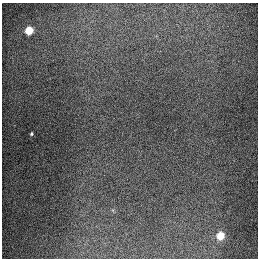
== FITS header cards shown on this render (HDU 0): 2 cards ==
NAXIS1  =                  256
NAXIS2  =                  256

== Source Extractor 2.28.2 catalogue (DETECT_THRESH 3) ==
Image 256 x 256 px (HDU 0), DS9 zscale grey, 1 PNG px = 1 image px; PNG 260 x 260 px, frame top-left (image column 1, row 256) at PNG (2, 3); no overlay
Background 1290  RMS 27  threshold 80.4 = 3 sigma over >= 5 px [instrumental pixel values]
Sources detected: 3; all 3 listed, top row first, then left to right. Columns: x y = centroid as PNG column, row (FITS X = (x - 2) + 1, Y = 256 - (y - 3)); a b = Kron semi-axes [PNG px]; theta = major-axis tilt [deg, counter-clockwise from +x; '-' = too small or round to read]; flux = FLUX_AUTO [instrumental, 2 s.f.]
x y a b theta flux
29 30 5 5 - 91000
31 134 3 3 - 2400
220 236 5 5 - 67000